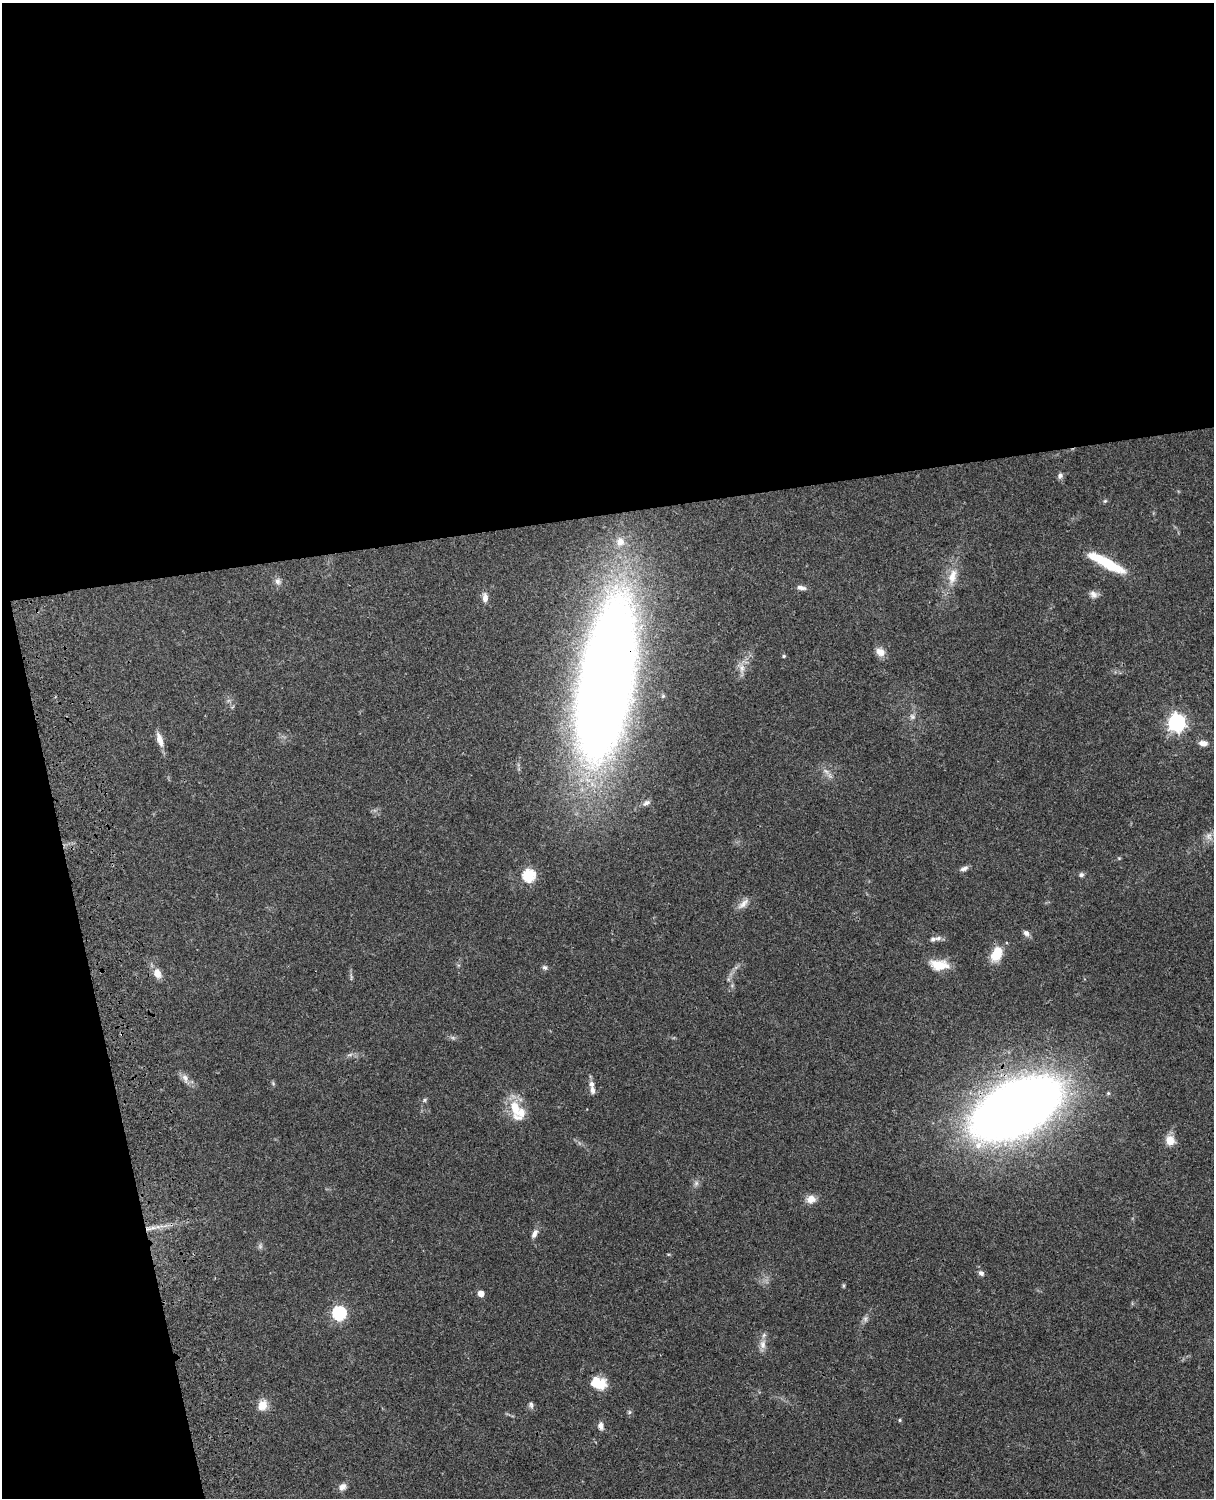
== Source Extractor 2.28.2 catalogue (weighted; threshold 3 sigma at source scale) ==
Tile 1 of 4 x 3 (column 1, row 1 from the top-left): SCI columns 121-1332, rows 3268-4763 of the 5088 x 4927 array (HDU 1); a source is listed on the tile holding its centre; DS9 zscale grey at full resolution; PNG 1216 x 1500 px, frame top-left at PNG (2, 3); no overlay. Shown black and unused: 39% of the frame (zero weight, under 3 of 4 exposures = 6% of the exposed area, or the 3 px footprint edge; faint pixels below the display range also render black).
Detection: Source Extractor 2.28.2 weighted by HDU 2 'WHT'; one run over the whole footprint, this tile lists its part. Background 0.0752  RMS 0.0059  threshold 0.0265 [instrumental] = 3 sigma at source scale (4.5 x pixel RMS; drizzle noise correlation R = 1.50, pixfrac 1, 0.05/0.05 arcsec/px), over >= 5 px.
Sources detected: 64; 1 too faint to see at this stretch — not listed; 5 inside a brighter listed object's ellipse — not listed separately; the other 58 listed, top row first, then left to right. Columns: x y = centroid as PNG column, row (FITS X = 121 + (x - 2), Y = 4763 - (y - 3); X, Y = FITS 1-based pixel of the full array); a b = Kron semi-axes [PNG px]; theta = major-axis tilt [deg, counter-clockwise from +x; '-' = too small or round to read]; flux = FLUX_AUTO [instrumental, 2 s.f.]
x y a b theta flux
1060 475 9 6 67 1.7
1105 501 5 4 - 0.84
620 541 11 10 - 5.4
1106 562 39 10 -29 25
952 576 23 11 76 9.4
278 581 9 8 - 2.4
801 588 12 5 -10 2.4
1093 594 12 9 -43 2.9
485 598 12 7 89 3.4
880 652 12 10 -30 4.6
784 656 4 4 - 0.85
742 668 14 8 -87 4.2
606 681 138 42 80 1100
663 696 6 5 - 0.83
912 717 8 8 - 2
1177 722 7 7 - 210
160 739 19 7 -73 5.3
1203 743 11 7 -8 3.3
826 771 10 4 -48 2.1
646 803 12 6 29 2.2
964 869 10 5 29 2.3
529 875 6 6 - 65
1081 875 7 6 - 1.4
743 904 19 7 45 3.9
1026 933 8 7 - 2.3
933 939 8 6 10 1.9
996 954 14 10 68 15
939 965 24 12 -5 11
545 967 7 6 - 1.4
157 973 14 10 -67 5
351 977 9 3 85 1
453 1038 7 4 -19 1.2
350 1055 10 3 21 1.2
185 1078 13 8 -69 3.4
273 1083 6 5 - 0.79
592 1090 11 6 -78 2.6
1108 1093 5 5 - 0.81
424 1100 7 4 38 0.99
515 1108 29 12 -83 14
1016 1108 54 28 28 1200
1170 1140 11 9 -68 7.1
696 1183 7 6 - 1.6
811 1199 10 9 - 5.6
148 1229 9 4 1 2.1
534 1234 13 6 62 2.8
981 1273 8 6 -35 1.9
844 1285 7 3 -90 0.75
481 1293 5 5 - 5.9
339 1313 6 6 - 100
865 1319 8 6 -90 1.7
763 1344 14 8 81 4.1
598 1383 18 13 -17 13
262 1405 11 9 68 7.5
531 1405 9 6 -74 1.7
629 1412 6 5 - 1
900 1420 5 4 - 0.8
601 1426 10 7 -87 2.9
342 1487 10 7 32 3.5
Overlapping masked pixels (flux is a lower limit): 3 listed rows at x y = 606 681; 1016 1108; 148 1229